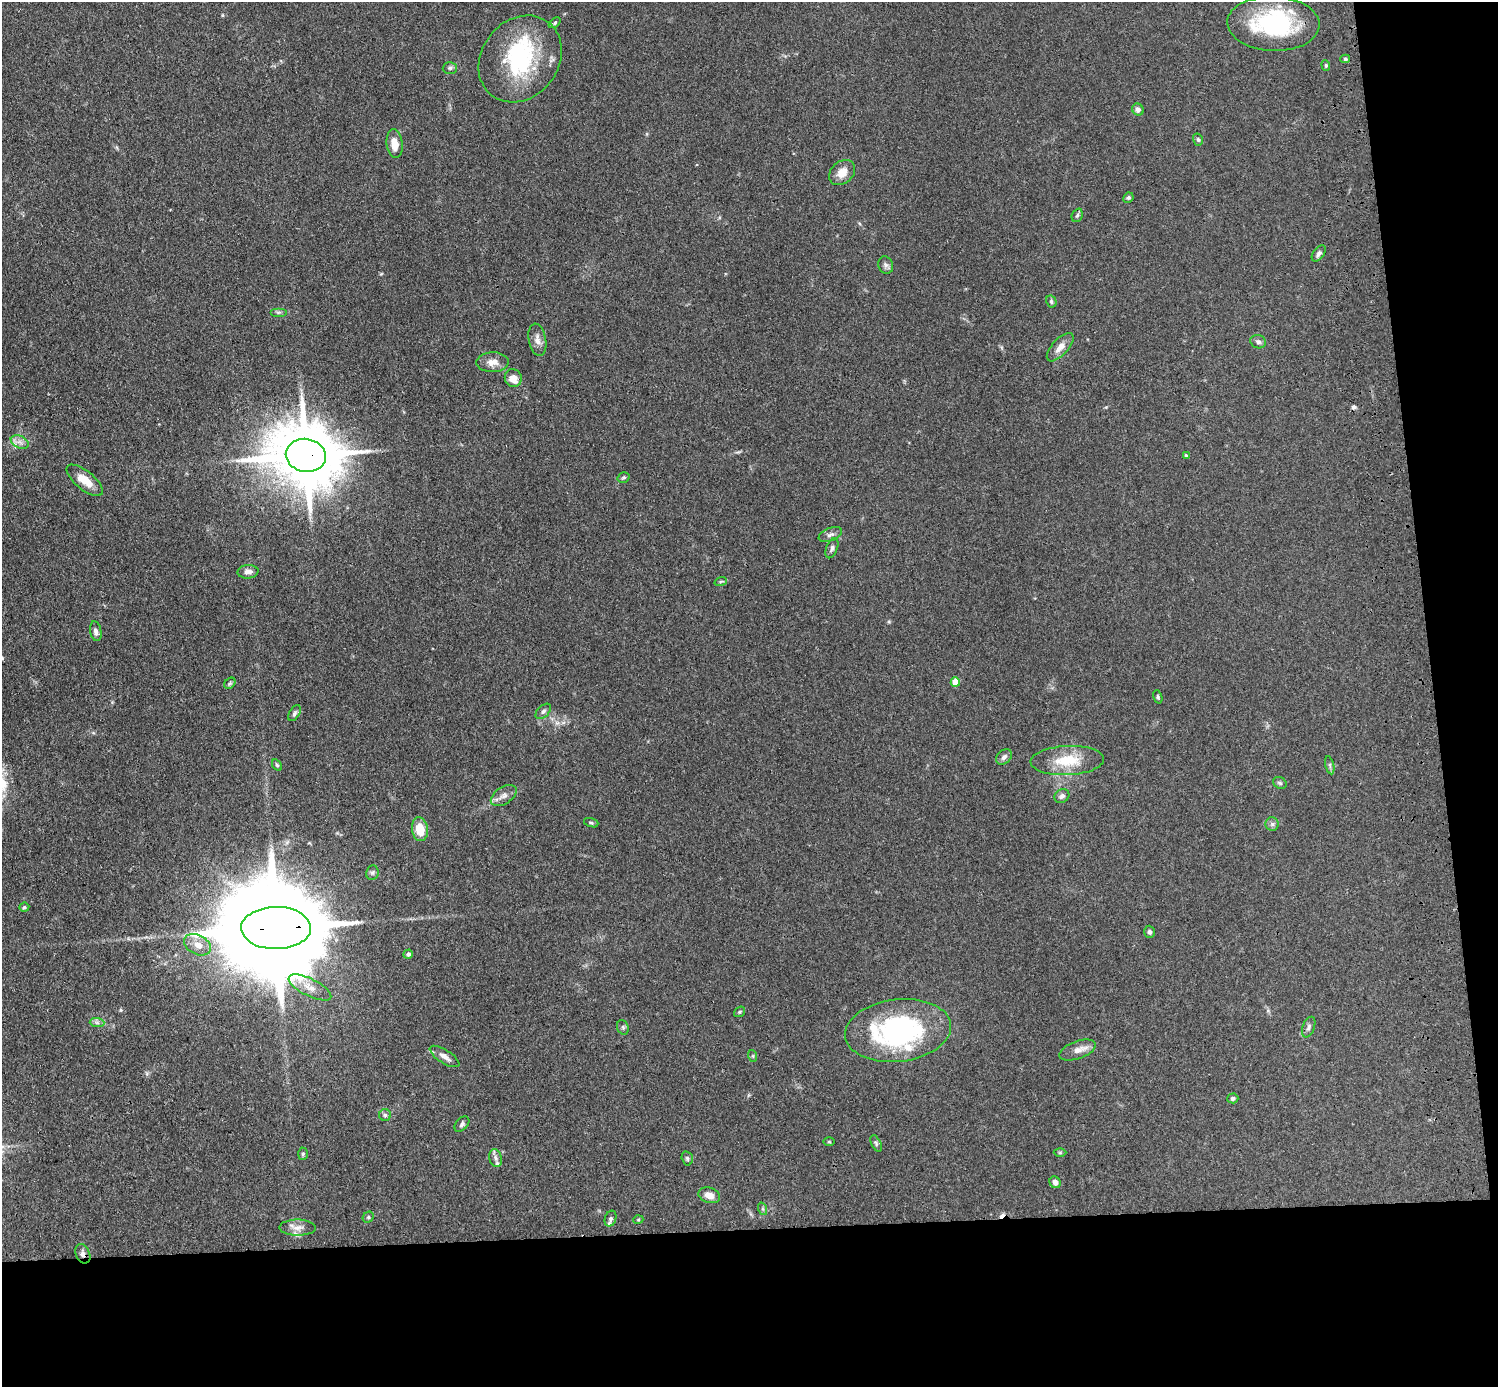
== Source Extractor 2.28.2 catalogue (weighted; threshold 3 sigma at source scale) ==
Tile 9 of 3 x 3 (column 3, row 3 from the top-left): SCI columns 3108-4603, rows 145-1529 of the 4719 x 4546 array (HDU 1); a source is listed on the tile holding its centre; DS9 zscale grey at full resolution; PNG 1500 x 1389 px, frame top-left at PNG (2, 2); each listed source drawn as its Kron ellipse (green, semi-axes under 4 px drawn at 4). Shown black and unused: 16% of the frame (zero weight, under 3 of 4 exposures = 6% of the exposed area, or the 3 px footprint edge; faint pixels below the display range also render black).
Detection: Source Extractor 2.28.2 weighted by HDU 2 'WHT'; one run over the whole footprint, this tile lists its part. Background 0.0625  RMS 0.0062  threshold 0.0278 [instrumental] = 3 sigma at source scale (4.5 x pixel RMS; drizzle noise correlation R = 1.50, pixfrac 1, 0.05/0.05 arcsec/px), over >= 5 px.
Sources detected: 85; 1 inside a brighter object's white glare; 2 cosmic-ray / hot-pixel residue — neither listed nor drawn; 4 inside a brighter listed object's ellipse — not listed separately; the other 78 listed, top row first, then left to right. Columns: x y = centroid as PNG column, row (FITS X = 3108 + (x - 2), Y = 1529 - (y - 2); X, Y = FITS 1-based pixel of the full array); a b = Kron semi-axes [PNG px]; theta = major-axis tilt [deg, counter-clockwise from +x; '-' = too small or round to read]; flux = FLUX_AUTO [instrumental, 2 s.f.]
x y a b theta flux
555 23 7 4 38 1.1
1273 24 46 27 -2 68
520 59 46 38 51 64
1345 59 5 4 - 0.88
1326 65 5 4 - 0.95
450 68 7 6 - 1.4
1138 109 6 5 - 2.7
1198 140 6 4 -73 1.1
395 144 14 8 -84 7.5
842 173 14 11 42 7.1
1128 198 5 5 - 1.1
1077 215 7 5 67 1.1
1319 253 9 5 53 2
886 265 9 7 -68 1.9
1051 301 6 5 - 1.2
278 312 8 4 0 1.2
537 340 16 8 -79 4.6
1258 342 8 6 -19 1.8
1060 347 18 8 47 5
493 362 16 10 1 5.7
513 378 9 8 - 6.5
20 442 9 6 -25 2.8
306 455 20 16 -10 5400
1186 456 4 3 - 1
623 477 6 5 - 0.99
85 480 22 9 -39 9.5
830 534 12 6 22 2.5
832 548 10 5 69 1.8
248 572 10 6 4 3.3
721 581 6 4 19 0.77
96 631 10 5 -79 2.7
955 682 5 4 - 13
230 683 6 4 45 0.93
1158 697 7 4 -73 0.9
543 711 9 5 45 1.8
294 713 9 5 58 1.5
1004 757 9 6 44 2.4
1067 760 37 14 2 19
277 765 6 4 -58 0.84
1330 765 9 4 -77 1.2
1280 783 7 5 -28 1.2
504 795 14 8 33 3.7
1062 796 8 6 35 2.1
591 823 7 3 -18 0.88
1272 824 7 6 - 1.7
420 829 12 8 -80 13
372 873 7 6 - 1.4
24 907 5 4 - 0.95
276 928 35 21 0 21000
1149 932 6 5 - 1.4
197 945 14 9 -27 6.1
408 954 5 4 - 1.7
310 987 23 8 -27 6.8
739 1012 6 4 36 0.85
97 1023 7 4 -1 1.5
623 1027 7 5 -70 1.2
1309 1027 11 6 68 1.8
898 1031 53 31 7 110
1077 1050 19 8 20 5.1
444 1056 17 6 -32 3.7
753 1056 6 4 -72 0.72
1233 1098 5 5 - 1.6
385 1115 6 6 - 1.3
462 1124 9 6 47 1.7
829 1142 6 3 -1 0.62
876 1143 9 4 -64 1.3
1060 1153 6 4 0 0.79
303 1154 6 5 - 1.1
496 1158 9 6 -75 2.1
687 1158 7 5 -75 1.1
1055 1182 6 5 - 2.6
709 1195 11 7 -17 5.2
763 1209 6 4 -71 0.94
368 1217 6 5 - 0.93
611 1219 8 5 72 1.5
638 1220 5 3 - 0.54
298 1228 18 8 0 4.7
83 1254 10 7 -66 2.9
Overlapping masked pixels (flux is a lower limit): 3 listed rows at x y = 306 455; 276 928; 83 1254